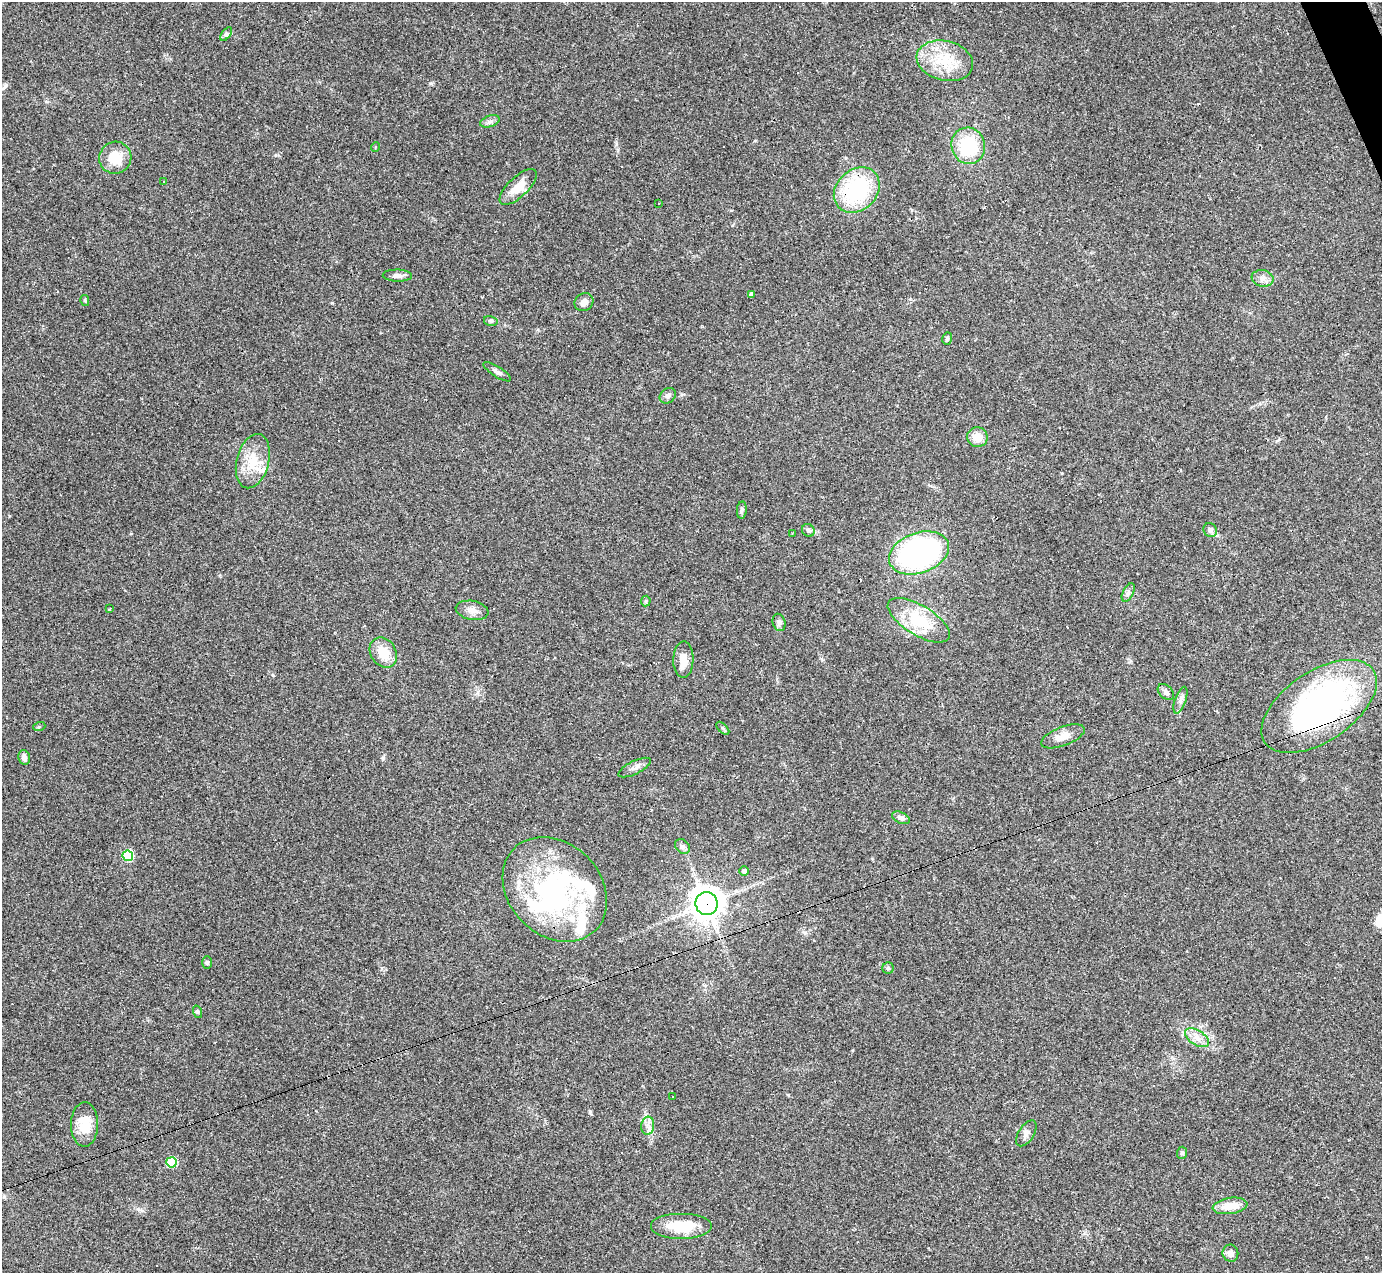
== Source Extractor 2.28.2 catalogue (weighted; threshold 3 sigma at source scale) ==
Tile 10 of 4 x 4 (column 2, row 3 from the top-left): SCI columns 1381-2760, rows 1548-2818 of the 5521 x 5507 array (HDU 1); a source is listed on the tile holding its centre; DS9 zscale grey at full resolution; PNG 1384 x 1275 px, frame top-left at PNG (2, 2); each listed source drawn as its Kron ellipse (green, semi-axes under 4 px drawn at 4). Shown black and unused: <1% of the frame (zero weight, under 3 of 4 exposures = <1% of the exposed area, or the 3 px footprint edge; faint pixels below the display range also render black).
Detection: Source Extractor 2.28.2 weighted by HDU 2 'WHT'; one run over the whole footprint, this tile lists its part. Background 0.0844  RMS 0.0057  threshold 0.0257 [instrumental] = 3 sigma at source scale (4.5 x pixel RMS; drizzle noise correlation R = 1.50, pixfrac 1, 0.05/0.05 arcsec/px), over >= 5 px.
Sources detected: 84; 3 inside a brighter object's white glare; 14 cosmic-ray / hot-pixel residue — neither listed nor drawn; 6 inside a brighter listed object's ellipse — not listed separately; the other 61 listed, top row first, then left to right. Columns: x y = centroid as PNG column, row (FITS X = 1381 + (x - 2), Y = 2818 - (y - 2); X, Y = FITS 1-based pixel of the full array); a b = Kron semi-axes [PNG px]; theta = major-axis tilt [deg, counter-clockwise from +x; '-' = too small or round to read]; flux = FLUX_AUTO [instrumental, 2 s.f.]
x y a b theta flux
226 34 8 4 53 1.1
945 61 29 20 -14 20
490 121 10 5 18 1.8
968 146 18 16 -73 29
375 147 5 3 - 0.46
115 158 16 15 - 12
164 181 3 3 - 0.59
518 187 23 10 44 9.4
857 190 25 20 44 52
658 203 3 2 - 0.4
397 276 14 6 -1 2.9
1263 278 11 8 -10 3.1
751 294 4 3 - 1.9
85 301 5 4 - 0.66
584 302 10 8 38 3.8
491 321 7 5 -15 1
947 339 6 4 74 1
497 372 16 5 -33 2.1
668 396 9 7 43 2
977 437 10 9 - 7
253 461 27 16 76 15
742 510 9 5 85 1.1
808 530 7 6 - 1.3
1210 530 7 6 - 2.1
792 533 2 2 - 0.44
919 553 31 20 20 130
1128 593 10 5 63 1.7
646 601 5 5 - 0.78
110 609 3 2 - 0.59
472 610 16 9 -10 4.4
919 620 35 15 -31 24
779 622 9 6 -72 1.8
383 653 16 12 -57 11
683 660 18 10 89 6.3
1166 692 9 6 -44 1.9
1180 700 14 5 70 2.3
1319 706 65 35 34 170
39 727 6 4 19 0.69
723 728 8 3 -45 0.8
1063 736 23 9 21 6.4
24 757 7 5 -75 2.8
635 768 18 6 26 2.8
901 818 9 5 -24 2.2
682 846 8 6 -45 1.7
128 856 5 5 - 38
744 871 5 4 - 2.2
555 889 58 46 -45 99
707 904 11 11 - 780
207 963 6 5 - 0.97
888 968 5 5 - 0.84
198 1012 6 4 -71 0.77
1197 1038 13 7 -32 4.4
672 1097 3 3 - 0.78
84 1124 22 13 89 12
648 1126 9 6 84 2.6
1026 1133 14 7 57 2.9
1182 1153 6 5 - 0.97
171 1162 5 5 - 35
1230 1206 17 8 9 9
681 1226 31 13 0 17
1230 1253 8 8 - 3.2
Overlapping masked pixels (flux is a lower limit): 3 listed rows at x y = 857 190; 1319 706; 707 904
Unlisted compact peaks at least as high as the median listed source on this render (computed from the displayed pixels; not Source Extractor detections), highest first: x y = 383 758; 590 1112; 431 83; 332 303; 138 1209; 616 144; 275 155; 273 675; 683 394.